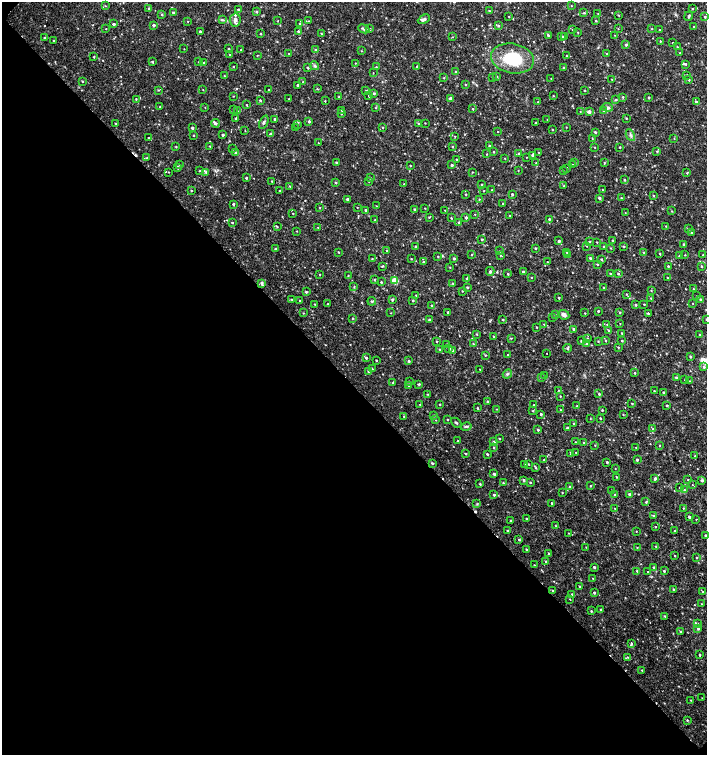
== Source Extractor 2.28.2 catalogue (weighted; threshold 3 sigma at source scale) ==
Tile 9 of 4 x 4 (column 1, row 3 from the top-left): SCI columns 226-1635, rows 1507-3012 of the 6024 x 6030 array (HDU 1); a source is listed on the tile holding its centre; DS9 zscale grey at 2 x 2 block average (1 PNG px = mean of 2 x 2 image px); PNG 709 x 757 px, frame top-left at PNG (2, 2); each listed source drawn as its Kron ellipse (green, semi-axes under 4 px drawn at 4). Shown black and unused: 49% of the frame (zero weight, under 2 of 3 exposures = <1% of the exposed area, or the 3 px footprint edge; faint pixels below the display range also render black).
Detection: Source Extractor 2.28.2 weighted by HDU 2 'WHT'; one run over the whole footprint, this tile lists its part. Background 0.0326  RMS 0.004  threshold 0.0181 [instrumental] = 3 sigma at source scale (4.5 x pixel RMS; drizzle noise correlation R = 1.50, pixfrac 1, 0.0396/0.0396 arcsec/px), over >= 5 px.
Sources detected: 551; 3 cosmic-ray / hot-pixel residue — neither listed nor drawn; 5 inside a brighter listed object's ellipse — not listed separately; of the other 543, all 500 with FLUX_AUTO >= 0.377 (the completeness limit of this list) listed and drawn (43 fainter detections not listed), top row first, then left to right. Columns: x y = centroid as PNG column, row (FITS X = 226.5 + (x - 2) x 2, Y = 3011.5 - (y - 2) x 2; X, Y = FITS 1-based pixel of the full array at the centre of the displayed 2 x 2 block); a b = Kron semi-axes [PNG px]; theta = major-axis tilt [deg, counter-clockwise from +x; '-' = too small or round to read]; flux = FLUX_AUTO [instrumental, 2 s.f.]
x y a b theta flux
105 6 3 2 - 0.56
571 6 2 2 - 0.41
149 9 3 2 - 1.5
238 9 2 2 - 0.99
693 9 2 2 - 0.75
489 11 2 2 - 0.54
257 12 2 2 - 1.3
173 13 2 2 - 1.4
584 13 3 2 - 0.73
598 14 3 2 - 0.64
162 15 3 3 - 0.97
618 15 3 2 - 0.59
509 16 2 2 - 0.45
689 16 5 2 - 1.5
705 17 2 2 - 0.95
424 19 6 3 26 2.8
222 20 4 2 - 0.92
235 20 6 5 - 3.1
188 21 2 2 - 0.39
278 21 2 2 - 0.38
309 21 2 2 - 0.5
596 21 3 2 - 0.57
114 24 3 3 - 1.7
300 24 3 3 - 1.1
154 25 3 3 - 1.7
499 26 3 3 - 1.3
694 27 2 2 - 0.56
370 28 3 3 - 0.78
106 29 2 2 - 0.38
364 29 6 3 -23 1.9
572 29 3 2 - 0.52
618 29 2 2 - 0.39
652 29 2 2 - 0.43
659 30 2 2 - 0.58
200 31 2 2 - 1.4
298 31 3 3 - 1.3
578 32 2 2 - 0.53
321 33 3 2 - 0.49
261 34 3 2 - 0.65
548 35 3 3 - 0.82
615 35 2 2 - 0.43
561 36 3 3 - 1.6
564 36 3 2 - 1.2
452 37 3 2 - 0.41
45 38 3 3 - 1.5
54 40 2 2 - 0.87
660 41 2 2 - 0.7
673 43 2 2 - 0.81
626 45 3 3 - 1.3
677 47 2 2 - 0.56
184 49 2 2 - 0.41
229 49 3 2 - 0.78
241 50 2 2 - 0.6
315 50 2 2 - 0.7
361 51 3 2 - 0.42
289 53 2 2 - 0.55
606 53 2 2 - 0.59
680 53 3 2 - 0.51
230 55 2 2 - 0.49
257 55 2 2 - 0.53
566 55 2 2 - 0.43
94 57 2 2 - 0.76
512 59 21 15 -11 43
152 62 3 2 - 1.2
198 62 3 2 - 0.45
204 63 2 2 - 1.5
355 63 2 2 - 0.4
685 64 3 2 - 0.94
315 66 4 4 - 2
417 66 2 2 - 0.97
234 67 2 2 - 0.54
376 67 3 3 - 0.61
308 68 2 2 - 0.96
564 68 3 2 - 1.1
456 72 2 2 - 1.7
373 73 2 2 - 0.41
687 75 3 2 - 0.61
224 76 2 2 - 0.45
497 76 2 2 - 0.55
492 77 2 2 - 0.54
444 78 2 2 - 0.63
551 78 3 2 - 0.47
612 79 3 2 - 0.42
688 79 3 2 - 1.1
83 81 2 2 - 0.68
303 82 2 2 - 0.48
465 84 2 2 - 0.64
298 85 2 2 - 1.9
317 89 3 2 - 0.68
158 90 3 2 - 0.62
203 90 2 2 - 0.43
269 90 2 2 - 0.74
584 90 2 2 - 0.57
366 91 3 2 - 0.88
374 93 3 3 - 1.3
233 96 2 2 - 0.45
369 96 2 2 - 1
553 96 3 2 - 0.45
339 97 3 2 - 0.43
623 97 3 3 - 0.95
649 97 2 2 - 1.3
450 98 3 2 - 2.4
136 99 2 2 - 0.61
289 99 2 2 - 0.59
616 99 3 2 - 0.71
260 100 2 2 - 1.2
325 101 2 2 - 0.58
696 101 4 2 - 0.95
538 102 2 2 - 0.66
247 105 3 2 - 0.47
160 107 2 2 - 0.47
205 107 2 2 - 0.39
607 107 5 4 - 1.9
376 108 3 2 - 0.44
233 109 2 2 - 0.49
473 109 2 2 - 0.82
342 110 2 2 - 0.47
603 110 3 3 - 1.2
237 111 3 3 - 0.98
580 111 3 2 - 0.48
589 112 3 2 - 3.8
341 114 2 2 - 0.61
236 118 3 2 - 1
626 118 2 2 - 0.7
275 119 2 2 - 1.6
547 119 3 2 - 0.46
309 121 3 2 - 1.4
264 122 7 3 66 1.6
116 123 2 2 - 0.57
215 123 4 3 - 1.9
425 123 2 2 - 0.42
536 123 3 2 - 0.68
298 124 3 3 - 0.98
419 124 3 2 - 1.4
383 127 2 2 - 0.72
566 127 2 2 - 0.48
192 128 2 2 - 1.7
296 128 2 2 - 0.41
552 130 2 2 - 0.49
245 131 2 2 - 0.43
498 131 2 2 - 0.41
595 132 3 2 - 1.2
270 134 3 3 - 1.4
193 135 2 2 - 0.73
223 135 2 2 - 1.4
630 135 6 2 -63 1.5
455 136 2 2 - 0.63
149 138 3 2 - 0.66
592 138 2 2 - 0.45
674 138 2 2 - 0.46
318 143 2 2 - 0.46
210 146 2 2 - 0.5
453 146 3 2 - 0.81
489 146 2 2 - 1.1
176 147 3 2 - 0.52
594 147 2 2 - 0.51
619 147 2 2 - 0.68
233 149 2 2 - 0.61
657 151 3 2 - 0.74
235 152 3 3 - 0.84
493 152 3 2 - 0.62
538 152 2 2 - 0.39
519 153 3 3 - 1.2
487 154 2 2 - 0.6
532 155 3 2 - 2.2
527 157 2 2 - 0.38
147 158 3 3 - 0.83
505 158 2 2 - 0.44
457 160 2 2 - 0.95
336 162 2 2 - 0.97
575 162 2 2 - 0.59
536 163 3 2 - 0.44
604 163 4 2 - 0.79
179 164 2 2 - 0.49
452 165 2 2 - 1.5
573 165 2 2 - 0.58
410 166 2 2 - 0.66
178 167 3 2 - 2
567 168 2 2 - 1
518 170 2 2 - 0.42
200 171 3 2 - 0.73
563 171 2 2 - 0.54
168 172 2 2 - 0.39
206 172 4 3 - 1.2
472 172 3 2 - 0.43
687 173 4 2 - 0.85
246 178 2 2 - 1
370 178 3 2 - 0.76
625 180 3 2 - 0.97
272 181 2 2 - 0.58
336 182 2 2 - 1.1
369 182 2 2 - 0.39
404 184 2 2 - 0.4
482 184 2 2 - 0.7
290 186 3 2 - 0.78
564 186 3 2 - 0.71
191 190 3 2 - 0.63
280 190 2 2 - 0.67
492 190 2 2 - 0.63
602 190 2 2 - 0.66
484 191 2 2 - 0.42
466 194 2 2 - 0.79
512 194 3 2 - 1
653 195 2 2 - 0.72
599 198 3 2 - 1.8
621 198 2 2 - 0.84
347 199 2 2 - 2.4
479 199 2 2 - 0.5
233 204 2 2 - 1.2
503 204 2 2 - 0.55
376 206 2 2 - 0.45
320 207 3 2 - 0.45
357 207 2 2 - 0.45
425 208 2 2 - 0.49
415 209 3 2 - 1.2
365 210 2 2 - 0.95
445 210 3 2 - 0.64
672 211 2 2 - 0.49
293 213 2 2 - 0.52
625 213 2 2 - 0.46
475 214 2 2 - 0.4
510 215 2 2 - 0.9
429 217 3 2 - 0.65
451 218 2 2 - 0.66
466 218 3 2 - 1.6
549 219 2 2 - 1.1
375 220 2 2 - 0.65
459 222 3 2 - 0.81
232 223 2 2 - 0.86
277 226 3 2 - 0.55
666 226 2 2 - 0.5
318 227 3 2 - 0.7
688 229 3 3 - 0.99
297 231 2 2 - 0.41
691 233 2 2 - 1.3
482 239 2 2 - 1.3
559 241 2 2 - 2.1
589 241 2 2 - 0.84
612 241 2 2 - 1
597 242 2 2 - 0.52
683 244 2 2 - 1
416 246 2 2 - 1.4
587 246 2 2 - 0.44
624 246 3 2 - 0.61
603 247 3 2 - 0.52
535 248 2 2 - 0.98
610 248 3 2 - 0.52
275 249 2 2 - 0.76
386 250 3 2 - 0.51
500 251 2 2 - 0.48
338 252 3 2 - 0.6
567 252 2 2 - 0.66
644 252 2 2 - 0.69
472 254 2 2 - 0.54
660 254 2 2 - 0.91
500 255 3 2 - 0.57
568 255 3 2 - 0.74
685 255 2 2 - 0.4
703 255 2 2 - 0.61
680 256 3 2 - 1.3
438 257 3 2 - 0.59
454 258 2 2 - 1.6
590 258 3 2 - 1.6
372 259 3 2 - 0.69
411 259 2 2 - 0.59
601 259 2 2 - 0.95
423 262 3 2 - 1.2
547 262 2 2 - 0.46
597 264 3 2 - 0.83
383 266 4 2 - 0.71
668 266 3 2 - 0.82
702 266 3 2 - 0.83
450 267 3 2 - 0.43
490 271 4 3 - 1.7
523 272 3 2 - 1.6
320 274 2 2 - 0.45
508 274 2 2 - 0.76
610 274 2 2 - 0.84
618 274 3 2 - 0.88
348 276 2 2 - 0.54
667 277 2 2 - 0.48
532 278 2 2 - 0.43
466 279 2 2 - 0.5
374 280 3 2 - 0.78
395 281 3 3 - 17
381 282 2 2 - 0.92
262 283 4 2 - 2.7
453 283 2 2 - 0.59
354 286 3 2 - 0.6
467 287 2 2 - 1.3
604 287 2 2 - 0.73
693 289 3 2 - 0.57
651 290 3 2 - 0.56
462 291 2 2 - 0.5
306 292 3 3 - 1.4
626 294 2 2 - 0.5
416 295 2 2 - 0.4
697 296 3 2 - 0.4
559 298 2 2 - 0.99
651 298 3 2 - 0.75
392 299 3 3 - 1.4
700 299 2 2 - 1
292 300 4 2 - 0.69
413 300 2 2 - 1
299 301 2 2 - 0.42
372 301 4 3 - 0.99
693 303 2 2 - 0.4
314 304 2 2 - 0.58
328 304 2 2 - 0.8
644 304 2 2 - 0.55
432 305 2 2 - 0.74
636 305 2 2 - 1.1
598 311 2 2 - 1.3
448 312 2 2 - 1.3
620 312 2 2 - 0.77
303 313 2 2 - 0.52
391 313 2 2 - 0.39
584 313 2 2 - 0.5
648 313 3 2 - 0.97
555 315 2 2 - 0.57
564 315 6 4 -24 3
552 317 2 2 - 0.42
353 318 3 2 - 0.51
503 319 2 2 - 1.2
706 319 2 2 - 0.66
430 320 3 2 - 1.3
544 324 3 3 - 1.1
607 324 3 2 - 0.48
620 324 2 2 - 0.39
536 327 2 2 - 0.64
573 329 3 2 - 1.1
609 330 3 3 - 1.2
622 333 3 2 - 0.63
477 334 3 2 - 0.5
700 335 2 2 - 1.4
493 336 2 2 - 0.51
511 338 4 2 - 0.52
587 338 3 2 - 0.78
437 341 2 2 - 0.73
582 341 3 2 - 1.5
598 341 2 2 - 0.62
606 341 3 2 - 0.67
622 341 2 2 - 0.77
447 344 2 2 - 0.58
473 344 3 2 - 0.65
586 344 2 2 - 0.96
618 347 2 2 - 0.8
449 348 3 2 - 1.4
567 348 4 3 - 1.6
440 349 3 2 - 0.89
452 350 3 3 - 1.6
547 354 2 2 - 0.4
485 355 3 2 - 0.61
508 355 2 2 - 0.7
690 357 2 2 - 1.2
366 358 3 2 - 1.6
376 360 2 2 - 0.91
409 361 3 2 - 1.1
704 367 3 3 - 1.5
372 369 3 2 - 0.61
480 369 2 2 - 0.59
368 372 3 2 - 0.66
635 373 3 2 - 0.76
507 374 5 3 - 1.5
544 375 2 2 - 0.66
541 377 3 2 - 0.46
676 378 2 2 - 1.4
685 380 2 2 - 0.63
409 381 3 3 - 1.1
689 381 2 2 - 0.45
393 383 3 2 - 0.74
419 384 3 2 - 0.91
408 385 3 2 - 1.5
559 390 3 2 - 0.38
654 391 2 2 - 0.53
663 392 2 2 - 1.1
427 394 2 2 - 0.5
599 394 2 2 - 1
560 396 2 2 - 0.59
488 402 2 2 - 1.7
632 403 2 2 - 0.83
420 404 2 2 - 0.49
440 404 2 2 - 0.7
534 405 2 2 - 0.71
667 405 2 2 - 0.91
577 406 2 2 - 0.54
477 408 3 2 - 0.67
496 409 2 2 - 0.42
561 410 3 2 - 0.64
602 410 2 2 - 0.88
533 411 3 3 - 0.61
541 414 2 2 - 1.3
434 415 3 2 - 1.2
623 415 2 2 - 0.58
404 416 3 2 - 0.71
590 418 3 2 - 0.42
600 418 2 2 - 0.93
448 419 2 2 - 0.57
436 420 3 2 - 0.48
456 423 6 3 -40 1.1
574 423 2 2 - 0.73
466 427 5 3 - 1.4
567 428 3 2 - 1
653 429 3 3 - 0.98
538 430 2 2 - 1.3
500 439 3 2 - 0.49
458 441 2 2 - 0.53
494 442 3 3 - 1.1
575 442 3 2 - 0.54
584 442 3 2 - 0.65
595 445 2 2 - 0.42
659 445 2 2 - 0.49
494 447 3 2 - 0.66
636 447 2 2 - 0.46
576 453 2 2 - 0.5
466 454 2 2 - 0.74
487 454 3 2 - 1.3
571 454 4 2 - 1.6
695 456 3 2 - 0.84
544 460 3 2 - 1.3
637 460 3 2 - 1.4
607 462 2 2 - 1.1
432 463 3 2 - 1.3
524 464 2 2 - 0.42
528 464 3 2 - 0.48
536 468 3 2 - 0.66
615 469 2 2 - 0.4
494 474 2 2 - 1.6
616 477 3 2 - 0.58
655 478 4 3 - 1.8
524 480 3 3 - 1.3
688 480 2 2 - 0.6
702 480 2 2 - 1.7
530 482 2 2 - 0.76
503 483 3 2 - 0.73
480 484 3 2 - 0.83
692 485 2 2 - 0.87
590 486 2 2 - 0.7
570 487 3 3 - 1.6
679 487 2 2 - 0.53
684 490 3 2 - 0.49
611 491 2 2 - 1.4
562 492 2 2 - 0.65
630 494 3 2 - 1.6
494 495 2 2 - 1.3
615 495 3 3 - 1.3
646 502 3 3 - 1
551 503 2 2 - 0.91
477 504 3 3 - 0.73
615 508 2 2 - 0.47
683 508 2 2 - 0.66
654 516 3 3 - 1.1
689 517 2 2 - 1.5
527 519 2 2 - 1
696 519 2 2 - 0.48
511 521 2 2 - 0.92
556 526 3 2 - 0.46
655 527 2 2 - 0.65
507 530 2 2 - 0.64
636 531 2 2 - 0.39
675 531 2 2 - 1.4
568 533 3 2 - 0.4
705 535 2 2 - 1.2
519 539 3 3 - 0.95
586 547 2 2 - 0.47
637 547 3 2 - 0.5
656 547 3 2 - 0.57
526 549 3 2 - 0.71
549 553 2 2 - 1
675 556 2 2 - 0.66
697 557 2 2 - 0.8
546 561 3 2 - 0.65
534 565 3 2 - 0.52
594 567 2 2 - 1.5
654 567 3 2 - 1.1
637 571 3 3 - 1.1
664 571 3 2 - 0.94
648 572 2 2 - 0.4
593 578 3 2 - 0.68
579 586 2 2 - 0.73
673 589 2 2 - 0.82
553 591 2 2 - 0.97
703 592 2 2 - 0.58
594 593 3 2 - 1.3
572 594 2 2 - 0.82
570 599 2 2 - 0.45
701 604 2 2 - 0.41
601 610 3 2 - 0.93
591 611 2 2 - 0.85
665 616 3 2 - 0.66
697 624 3 2 - 0.69
698 628 4 3 - 1.1
680 631 3 2 - 0.82
632 643 3 3 - 1.7
699 655 2 2 - 1.2
628 657 3 2 - 0.57
642 670 2 2 - 0.62
702 698 2 2 - 0.41
691 700 2 2 - 0.57
687 720 3 3 - 0.82
Isophote crosses this tile's border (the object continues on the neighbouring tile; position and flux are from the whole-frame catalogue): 1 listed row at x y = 706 319
Diffuse or blended objects may show on this block-average render without a row.